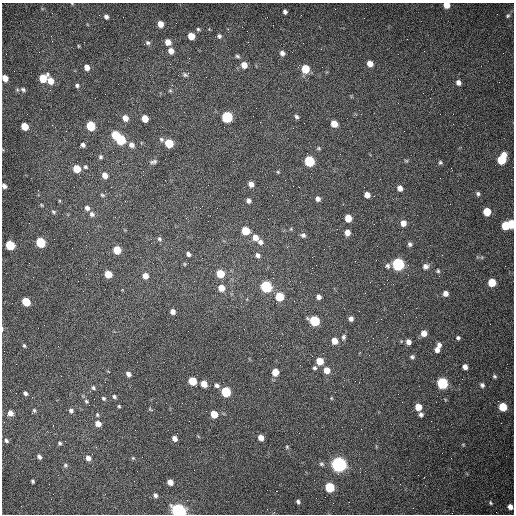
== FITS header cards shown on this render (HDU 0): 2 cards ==
NAXIS1  =                  512 /fastest changing axis
NAXIS2  =                  512 /next to fastest changing axis

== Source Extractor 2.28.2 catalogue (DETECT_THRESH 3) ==
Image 512 x 512 px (HDU 0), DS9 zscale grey, 1 PNG px = 1 image px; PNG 516 x 516 px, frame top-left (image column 1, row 512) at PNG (2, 3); no overlay
Background 1490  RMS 22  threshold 66.8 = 3 sigma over >= 5 px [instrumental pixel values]
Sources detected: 168; all 168 listed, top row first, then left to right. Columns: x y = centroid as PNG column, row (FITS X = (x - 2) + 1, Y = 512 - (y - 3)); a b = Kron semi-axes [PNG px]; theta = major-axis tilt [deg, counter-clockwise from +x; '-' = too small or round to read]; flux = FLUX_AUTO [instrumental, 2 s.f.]
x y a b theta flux
72 4 4 3 - 1000
446 5 5 5 - 17000
285 12 5 4 - 3800
508 16 7 4 46 2500
106 17 5 4 - 4600
160 24 6 6 - 12000
198 29 5 4 - 2100
51 36 3 2 - 1400
191 36 5 5 - 22000
219 36 6 6 - 3500
168 42 6 5 - 14000
148 43 8 6 -32 3600
78 46 4 3 - 1300
171 51 6 5 - 10000
282 53 6 5 - 5800
238 56 6 4 -38 2800
370 63 6 6 - 12000
244 65 7 6 - 13000
87 67 6 5 - 8600
305 69 6 6 - 40000
185 75 7 5 -28 3300
5 78 5 5 - 14000
43 78 7 6 - 35000
50 81 7 6 - 15000
458 83 5 5 - 6600
77 85 6 5 - 3300
23 90 6 5 - 2900
170 91 6 4 -1 2000
105 94 2 2 - 530
227 117 6 6 - 150000
296 117 6 5 - 3000
125 118 6 6 - 11000
145 118 6 5 - 22000
334 124 6 5 - 20000
24 126 6 5 - 31000
91 126 6 5 - 66000
293 128 2 2 - 790
115 135 5 5 - 45000
161 139 7 6 - 3500
120 140 6 5 - 110000
169 143 6 5 - 50000
83 145 5 4 - 4300
131 145 7 6 - 7200
319 148 6 5 - 2100
100 157 6 5 - 3100
502 159 9 6 67 68000
309 161 6 6 - 110000
406 161 6 4 -1 1900
153 162 9 5 11 3800
440 162 5 5 - 2300
85 167 6 5 - 2900
77 169 6 5 - 33000
278 172 5 3 - 1500
105 175 7 6 - 10000
251 184 6 5 - 8800
4 186 5 4 - 5100
299 187 3 2 - 1200
400 188 5 5 - 8800
478 194 5 4 - 3100
102 195 6 4 -27 2300
367 195 5 5 - 11000
318 199 6 5 - 5600
248 200 5 5 - 5300
41 205 4 4 - 1600
87 208 6 5 - 5900
53 212 6 5 - 2500
487 212 6 5 - 39000
92 214 7 6 - 4600
348 218 6 5 - 25000
403 223 6 5 - 11000
511 224 6 4 -87 45000
505 225 6 5 - 41000
245 231 6 5 - 42000
347 233 5 5 - 11000
303 235 7 6 - 4300
255 237 8 6 -49 12000
159 239 6 5 - 3000
41 242 6 5 - 99000
260 242 7 6 - 6000
410 244 5 5 - 3800
10 245 6 5 - 85000
117 250 6 5 - 36000
188 254 5 4 - 4500
258 255 7 5 -61 4700
185 264 5 3 - 1300
398 264 6 6 - 280000
387 266 7 7 - 4300
425 266 7 7 - 6800
312 268 2 2 - 800
438 271 5 4 - 2200
108 274 6 5 - 32000
220 274 6 5 - 41000
145 276 6 5 - 12000
273 278 2 2 - 780
492 282 6 5 - 43000
266 287 6 6 - 200000
221 288 6 6 - 17000
445 293 5 5 - 8300
279 297 6 6 - 51000
319 297 5 5 - 6100
26 302 6 5 - 54000
173 311 5 4 - 7200
351 319 6 5 - 5200
381 319 2 2 - 870
314 321 6 5 - 110000
2 329 7 3 87 2100
424 333 5 5 - 11000
343 337 9 6 71 4100
458 338 4 4 - 2700
334 341 6 6 - 15000
408 342 5 5 - 7900
439 345 5 4 - 4600
24 346 6 4 -62 2100
437 349 6 5 - 7600
412 357 6 5 - 2900
320 361 6 5 - 26000
465 367 5 4 - 7100
314 368 5 5 - 2800
327 370 6 6 - 17000
275 372 6 6 - 22000
128 374 5 4 - 6100
494 376 5 5 - 2500
192 381 6 5 - 49000
442 383 6 6 - 170000
204 384 5 5 - 17000
217 385 6 5 - 4400
482 385 6 6 - 4000
93 388 6 5 - 2800
226 392 6 5 - 98000
25 393 5 4 - 3700
114 397 5 5 - 2600
104 398 6 5 - 2600
331 398 5 4 - 1600
86 401 7 6 - 3100
119 406 4 3 - 1800
418 407 6 5 - 20000
503 407 6 5 - 49000
150 409 7 3 -35 1500
34 410 6 4 -74 2400
71 410 6 5 - 4300
10 413 6 5 - 11000
214 414 6 5 - 27000
421 414 5 5 - 4300
97 415 6 4 -87 2100
189 421 2 2 - 670
98 424 6 5 - 13000
174 438 5 5 - 8300
261 438 5 4 - 13000
6 441 6 5 - 3100
60 443 5 4 - 2500
463 444 5 3 - 1400
287 447 5 5 - 1900
39 457 5 4 - 4300
88 458 6 5 - 8200
133 458 5 4 - 1900
321 464 7 6 - 2900
339 464 6 6 - 720000
65 465 6 6 - 2800
32 481 4 3 - 2300
170 482 5 4 - 13000
329 487 6 5 - 91000
277 491 2 2 - 1100
155 495 5 4 - 4300
316 498 2 2 - 3400
298 502 4 4 - 2900
490 503 6 4 -44 2100
510 507 5 4 - 8200
179 511 6 5 - 580000
At the frame edge (FLAGS 8, measured only in part): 8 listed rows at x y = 72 4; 446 5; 5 78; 4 186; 511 224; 2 329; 510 507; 179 511